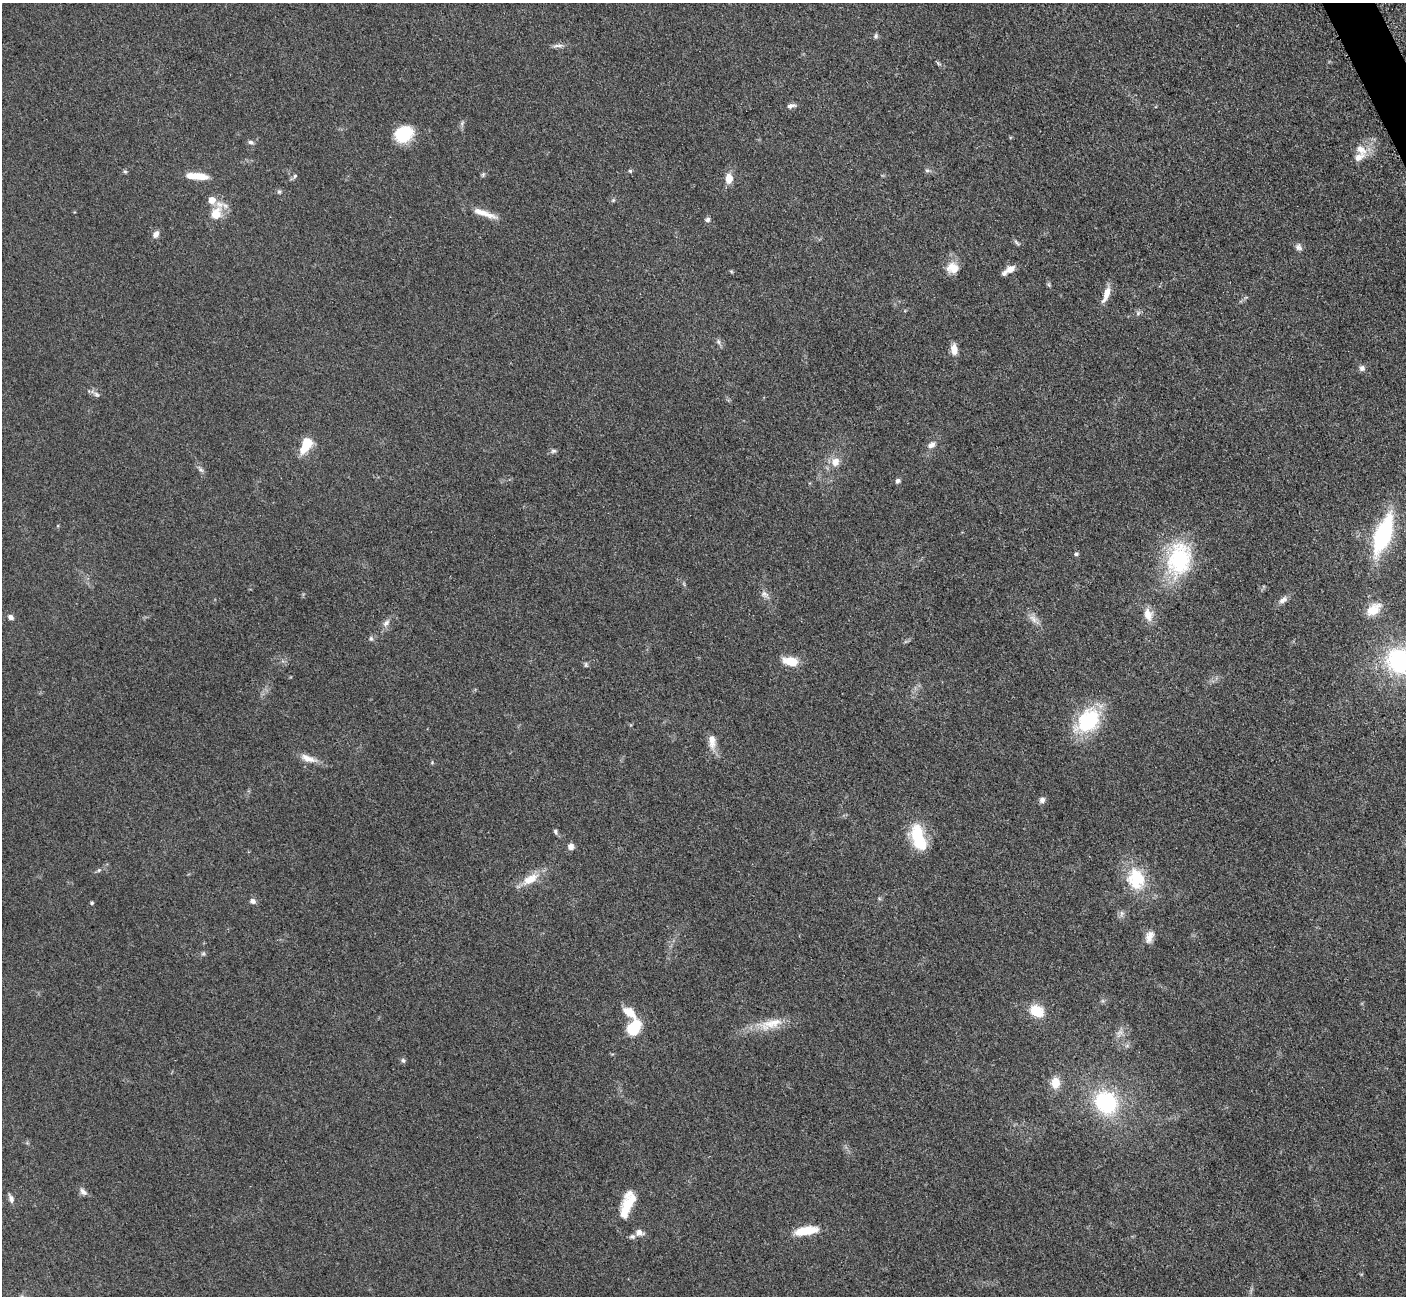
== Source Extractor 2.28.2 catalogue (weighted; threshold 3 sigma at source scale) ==
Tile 10 of 4 x 4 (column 2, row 3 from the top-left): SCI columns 1423-2826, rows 1591-2884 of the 5699 x 5661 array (HDU 1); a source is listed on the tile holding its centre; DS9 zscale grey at full resolution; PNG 1408 x 1298 px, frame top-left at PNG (2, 3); no overlay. Shown black and unused: <1% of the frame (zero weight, under 3 of 5 exposures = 4% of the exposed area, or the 3 px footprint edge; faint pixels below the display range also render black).
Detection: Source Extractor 2.28.2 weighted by HDU 2 'WHT'; one run over the whole footprint, this tile lists its part. Background 0.0521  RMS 0.0055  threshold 0.0248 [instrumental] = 3 sigma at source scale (4.5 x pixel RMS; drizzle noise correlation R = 1.50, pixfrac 1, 0.05/0.05 arcsec/px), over >= 5 px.
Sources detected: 89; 7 inside a brighter listed object's ellipse — not listed separately; the other 82 listed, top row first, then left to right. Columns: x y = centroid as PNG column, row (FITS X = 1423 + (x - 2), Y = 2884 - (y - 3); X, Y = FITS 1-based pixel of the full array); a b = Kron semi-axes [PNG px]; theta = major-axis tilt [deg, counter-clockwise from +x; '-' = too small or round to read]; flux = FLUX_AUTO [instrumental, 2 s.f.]
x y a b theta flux
876 36 7 6 - 1.2
558 45 16 5 3 2.2
938 63 8 4 -35 0.93
791 106 11 6 10 2.2
462 123 8 4 54 1.1
404 134 19 15 32 22
251 142 8 6 -19 1.4
1361 149 18 11 -34 6.5
927 170 7 4 -1 1
630 171 4 4 - 0.89
125 172 6 4 -1 0.8
483 175 7 5 70 0.91
193 176 21 9 -4 8.1
295 176 6 5 - 1
729 178 11 8 87 5.8
279 192 6 5 - 0.99
613 200 6 5 - 0.85
484 213 36 7 -19 7.6
216 214 17 13 66 10
708 220 6 5 - 1.5
156 234 9 7 56 2.8
1017 243 10 4 -45 1.1
1299 247 10 8 -41 2.1
952 268 16 14 -1 7.6
1010 269 12 8 29 4.3
1048 285 7 4 -47 0.85
1107 293 19 8 74 5.8
1246 297 6 4 19 0.79
1138 313 7 6 - 1.3
718 342 8 6 -69 1.4
954 349 13 7 -87 4.9
1362 368 8 7 - 1.8
97 394 9 6 -39 1.7
306 445 19 10 60 12
932 445 10 7 36 2.8
553 451 8 5 14 1.3
835 462 13 12 - 5.7
201 470 9 5 -45 1.5
898 481 7 5 47 1.4
1383 534 32 12 70 76
1076 554 6 5 - 0.95
1179 559 48 31 77 48
765 594 11 8 -27 2.5
1283 600 14 7 34 2.9
1373 610 17 10 36 9.9
1148 615 16 11 -77 6.5
11 617 7 5 -34 2
1033 619 14 7 -49 3.6
386 623 11 7 45 2.6
371 639 7 5 -75 1.1
790 661 16 9 -11 11
1400 661 28 23 -20 69
586 665 7 5 -79 0.97
1088 721 34 23 48 37
712 741 20 9 -90 5.7
308 758 25 9 -19 6
432 762 5 5 - 0.63
1042 800 8 7 - 1.9
555 832 7 5 -63 1.2
918 837 31 14 -73 25
571 847 7 7 - 3
99 870 5 5 - 0.82
1137 877 28 22 -44 24
530 879 25 11 30 9.9
252 901 7 6 - 2.1
92 903 4 4 - 0.78
1122 913 9 6 85 1.8
1149 937 17 9 71 4.7
203 954 7 4 1 0.93
1037 1011 10 8 -33 22
629 1012 18 10 -36 8.5
771 1024 38 13 15 13
634 1027 20 13 54 16
1120 1033 13 8 52 3.2
403 1060 7 6 - 1.2
1055 1083 14 11 88 7
1106 1103 24 21 -34 51
83 1192 11 7 -48 2.3
11 1199 11 6 -68 2.3
627 1206 28 10 65 17
806 1231 25 8 9 15
639 1233 10 8 -14 3.1
Isophote crosses this tile's border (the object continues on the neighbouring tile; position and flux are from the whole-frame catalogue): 1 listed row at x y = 1400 661